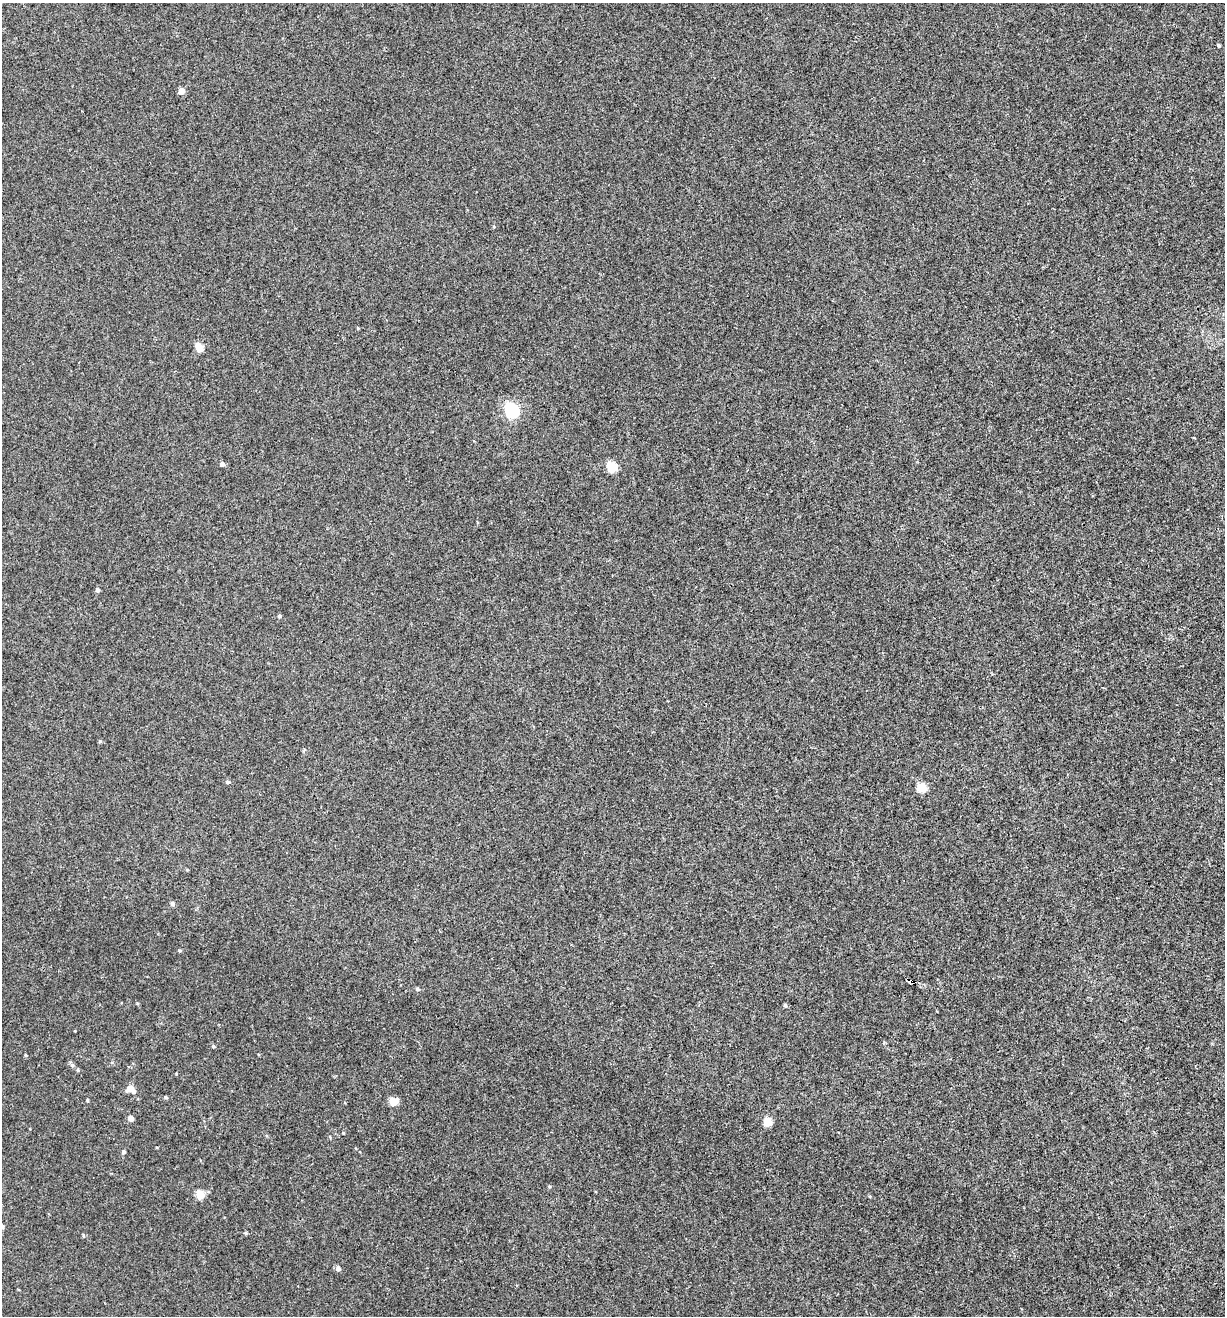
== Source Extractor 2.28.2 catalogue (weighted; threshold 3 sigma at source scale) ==
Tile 6 of 4 x 4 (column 2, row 2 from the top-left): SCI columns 1349-2571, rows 2632-3945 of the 5271 x 5259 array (HDU 1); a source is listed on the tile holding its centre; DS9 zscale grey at full resolution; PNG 1227 x 1318 px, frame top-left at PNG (2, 3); no overlay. Shown black and unused: <1% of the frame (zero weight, under 3 of 4 exposures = <1% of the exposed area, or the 3 px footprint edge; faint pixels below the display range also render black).
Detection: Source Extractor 2.28.2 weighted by HDU 2 'WHT'; one run over the whole footprint, this tile lists its part. Background 0.00115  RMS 0.0035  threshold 0.016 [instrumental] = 3 sigma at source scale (4.5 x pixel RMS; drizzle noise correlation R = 1.50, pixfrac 1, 0.05/0.05 arcsec/px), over >= 5 px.
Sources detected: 35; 1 inside a brighter listed object's ellipse — not listed separately; the other 34 listed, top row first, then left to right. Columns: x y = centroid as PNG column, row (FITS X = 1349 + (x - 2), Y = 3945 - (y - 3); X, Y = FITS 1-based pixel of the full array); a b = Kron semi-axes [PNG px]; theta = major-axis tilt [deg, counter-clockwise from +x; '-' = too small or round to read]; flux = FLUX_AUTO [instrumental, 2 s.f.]
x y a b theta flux
1218 45 4 3 - 0.5
181 91 5 5 - 3.2
199 347 7 5 -66 6.4
512 411 8 6 -49 62
222 464 4 4 - 1.2
612 467 6 5 - 16
97 590 5 4 - 0.87
279 616 4 4 - 0.5
100 741 4 4 - 0.41
228 782 5 4 - 0.58
921 788 6 5 - 13
187 870 5 3 - 0.3
172 904 5 5 - 0.84
179 951 4 4 - 0.39
910 981 4 3 - 3.3
417 989 6 4 -18 0.56
785 1005 4 3 - 0.65
213 1046 4 4 - 0.42
26 1055 5 3 - 0.33
72 1065 6 5 - 0.69
78 1070 5 3 - 0.37
130 1088 11 8 28 2.1
166 1097 5 3 - 0.5
87 1100 4 3 - 0.32
393 1102 5 5 - 8.1
131 1118 5 4 - 2.1
768 1122 5 5 - 9.3
343 1133 3 3 - 0.28
123 1152 4 4 - 0.71
549 1186 5 3 - 0.32
200 1194 5 5 - 8.6
2 1226 5 4 - 0.6
245 1233 5 4 - 0.42
338 1268 6 5 - 1.2
Overlapping masked pixels (flux is a lower limit): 1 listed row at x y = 910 981
Isophote crosses this tile's border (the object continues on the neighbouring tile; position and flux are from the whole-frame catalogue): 1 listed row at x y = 2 1226